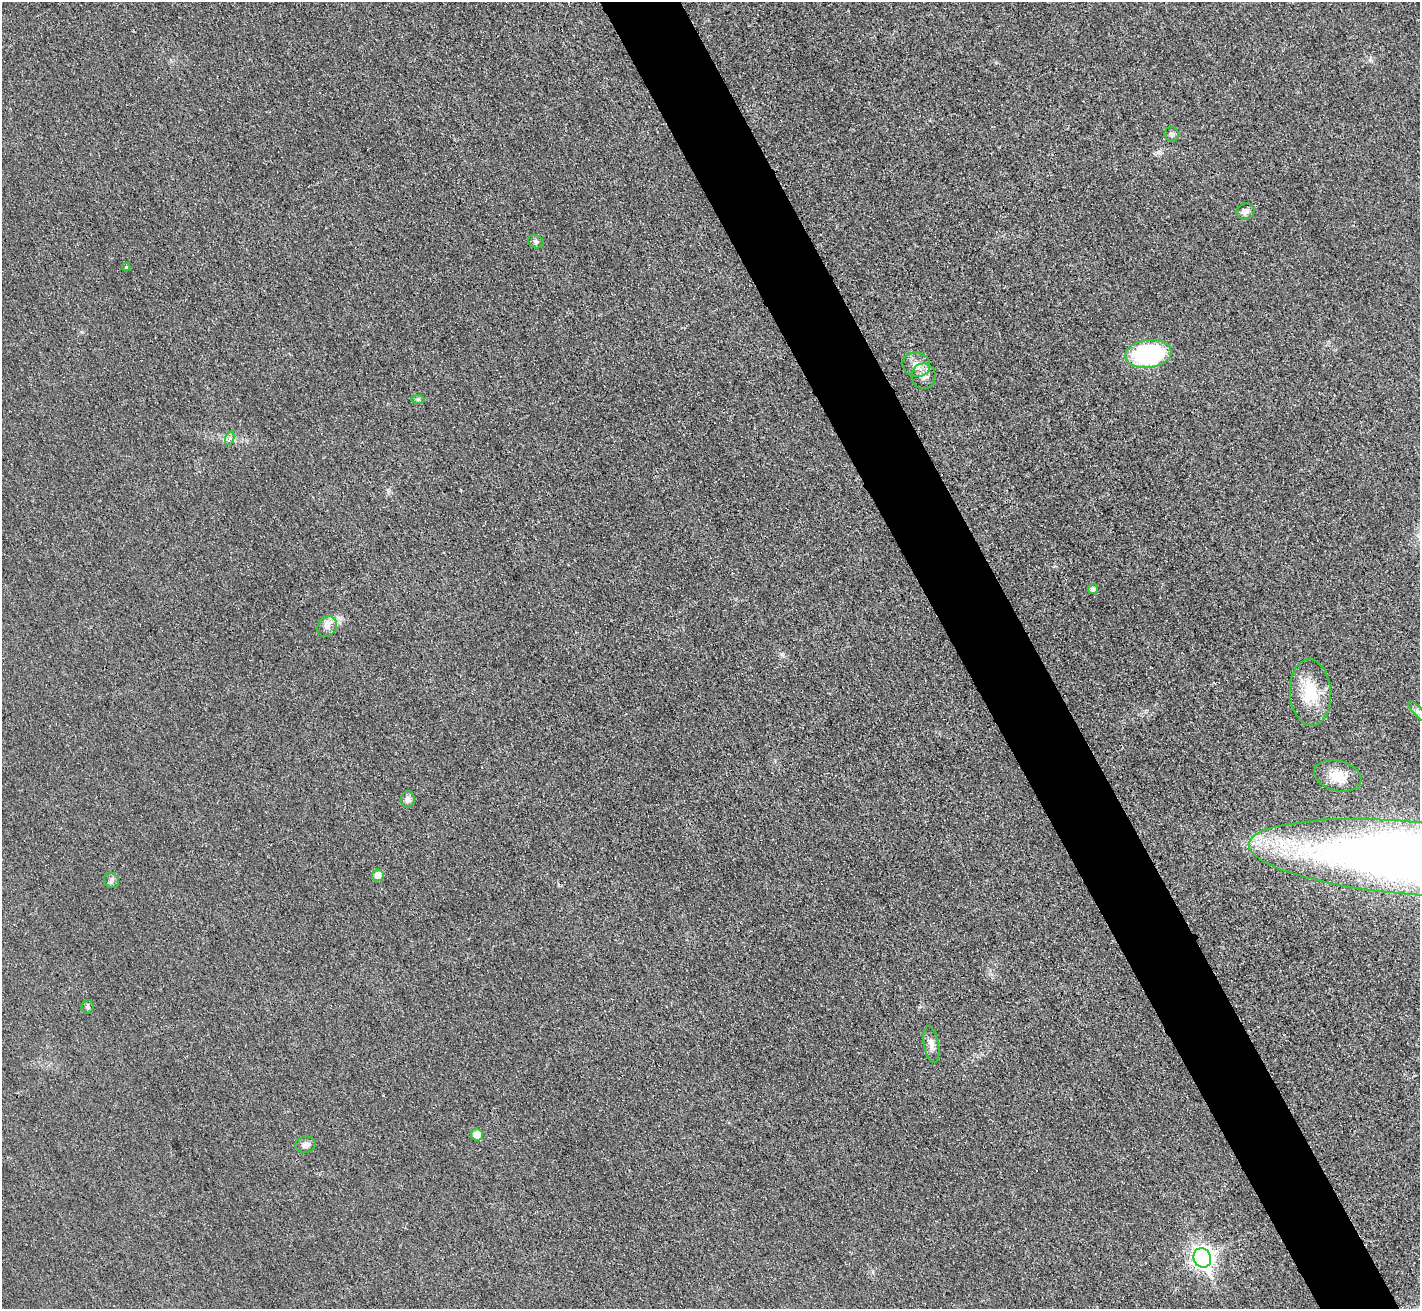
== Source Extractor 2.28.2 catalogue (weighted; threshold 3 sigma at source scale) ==
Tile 6 of 4 x 4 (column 2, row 2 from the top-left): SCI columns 1441-2858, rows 2927-4233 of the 5718 x 5712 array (HDU 1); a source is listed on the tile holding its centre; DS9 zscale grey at full resolution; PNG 1422 x 1311 px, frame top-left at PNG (2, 2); each listed source drawn as its Kron ellipse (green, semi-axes under 4 px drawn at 4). Shown black and unused: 6% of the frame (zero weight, under 3 of 4 exposures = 2% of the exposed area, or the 3 px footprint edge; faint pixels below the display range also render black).
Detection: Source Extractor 2.28.2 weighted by HDU 2 'WHT'; one run over the whole footprint, this tile lists its part. Background 0.0266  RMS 0.0058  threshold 0.0261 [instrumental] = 3 sigma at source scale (4.5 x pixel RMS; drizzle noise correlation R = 1.50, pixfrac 1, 0.05/0.05 arcsec/px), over >= 5 px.
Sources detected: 23; all 23 listed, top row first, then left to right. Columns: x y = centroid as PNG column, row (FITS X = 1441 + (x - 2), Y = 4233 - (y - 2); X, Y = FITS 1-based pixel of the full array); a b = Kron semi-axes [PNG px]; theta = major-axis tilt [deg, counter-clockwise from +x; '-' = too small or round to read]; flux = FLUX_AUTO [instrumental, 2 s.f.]
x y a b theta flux
1172 134 7 7 - 1.5
1245 211 9 8 - 3
536 242 8 6 -25 1.6
126 267 4 4 - 0.73
1148 354 23 14 7 71
916 365 14 12 -11 5.9
924 376 13 12 - 4.2
418 400 7 4 0 0.88
230 438 7 4 72 1.4
1093 589 5 5 - 1.9
327 627 11 9 50 3.5
1310 692 33 20 -87 22
1419 712 14 4 -45 2.1
1338 776 24 15 -15 12
408 800 8 7 - 2.7
1408 858 159 36 -5 750
378 875 6 5 - 5.6
111 880 8 7 - 1.8
88 1007 7 6 - 1.1
931 1045 18 7 -80 4
477 1135 6 6 - 6.4
305 1145 10 8 9 2.9
1202 1258 10 8 -64 310
Isophote crosses this tile's border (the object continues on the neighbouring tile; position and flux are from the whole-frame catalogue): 2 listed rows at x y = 1419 712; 1408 858